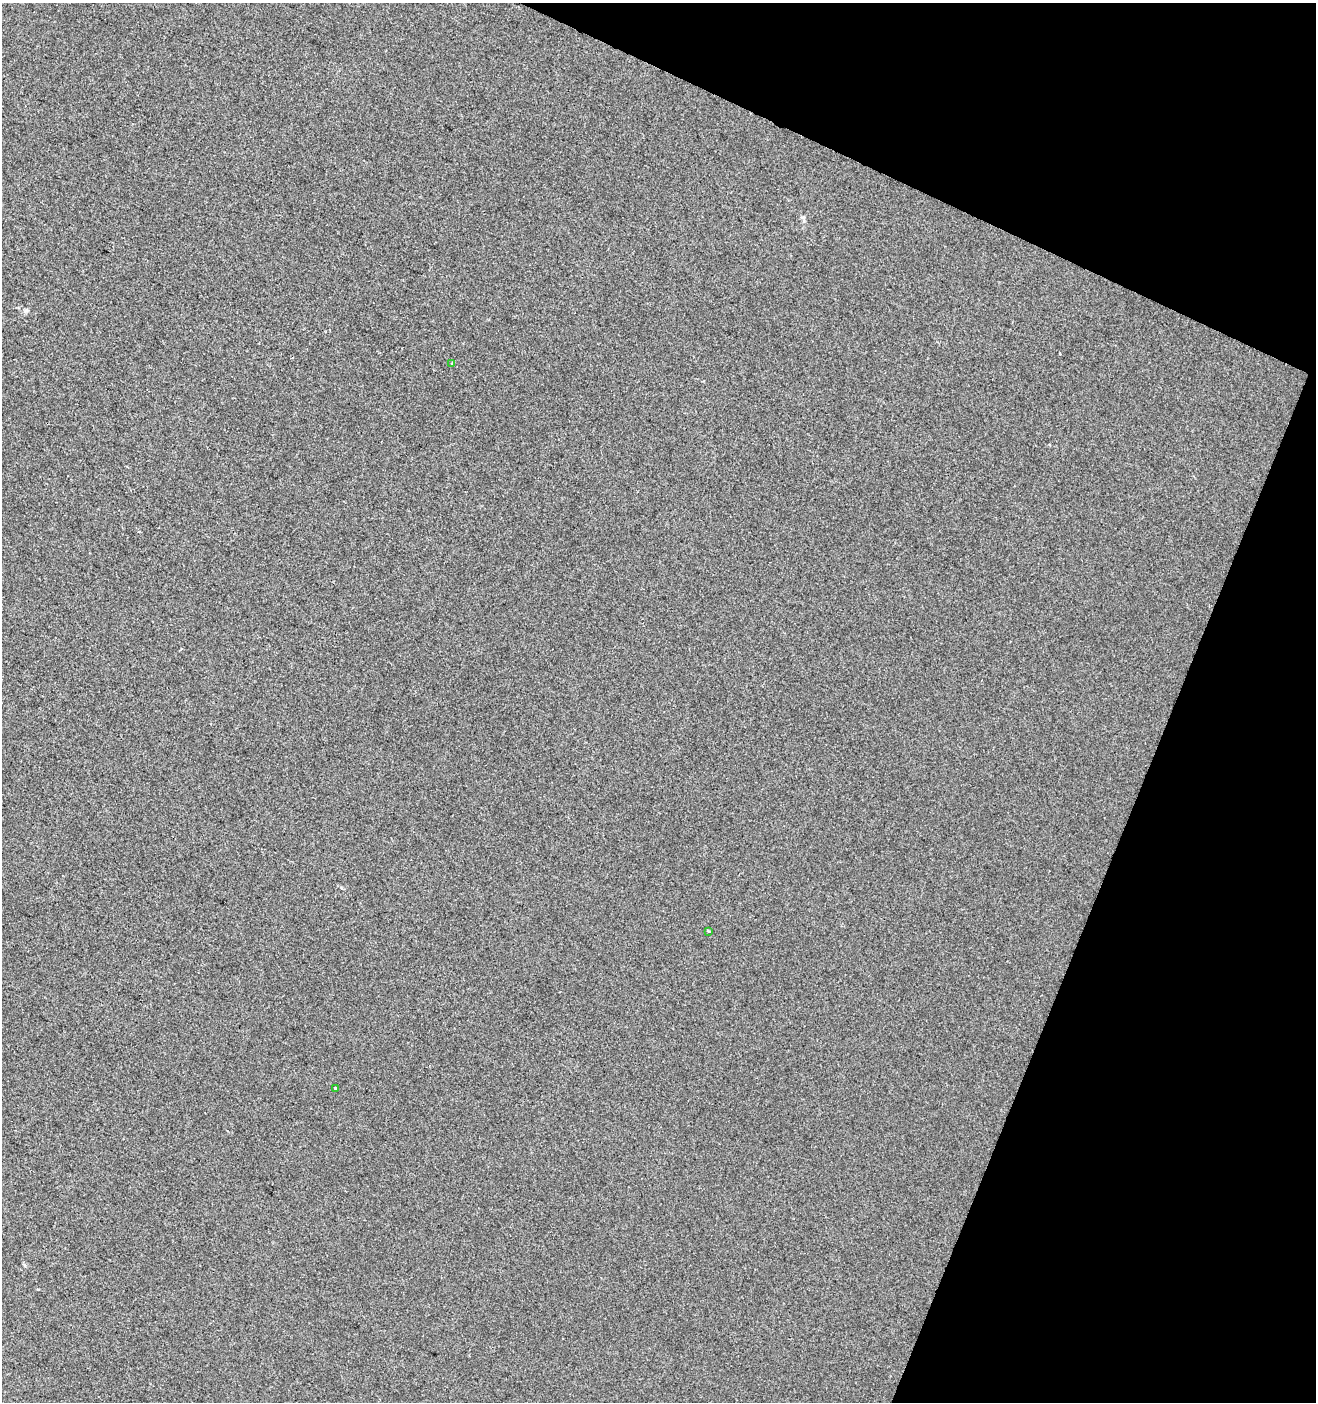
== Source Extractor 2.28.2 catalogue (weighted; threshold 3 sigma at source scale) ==
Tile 8 of 4 x 4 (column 4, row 2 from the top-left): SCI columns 4214-5527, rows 2803-4202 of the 5735 x 5610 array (HDU 1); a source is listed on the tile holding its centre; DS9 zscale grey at full resolution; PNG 1318 x 1404 px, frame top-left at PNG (2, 3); each listed source drawn as its Kron ellipse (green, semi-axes under 4 px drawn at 4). Shown black and unused: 20% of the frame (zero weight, under 2 of 3 exposures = <1% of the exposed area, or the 3 px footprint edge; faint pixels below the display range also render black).
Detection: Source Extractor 2.28.2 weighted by HDU 2 'WHT'; one run over the whole footprint, this tile lists its part. Background -2.92e-04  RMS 0.0055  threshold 0.025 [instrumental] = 3 sigma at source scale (4.5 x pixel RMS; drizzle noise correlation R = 1.50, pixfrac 1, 0.0396/0.0396 arcsec/px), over >= 5 px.
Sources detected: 4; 1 cosmic-ray / hot-pixel residue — neither listed nor drawn; the other 3 listed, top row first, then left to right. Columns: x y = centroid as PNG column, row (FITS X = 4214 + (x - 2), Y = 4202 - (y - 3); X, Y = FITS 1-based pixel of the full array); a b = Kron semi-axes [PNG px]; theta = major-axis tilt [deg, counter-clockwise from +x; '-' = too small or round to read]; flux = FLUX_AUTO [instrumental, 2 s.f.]
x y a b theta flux
452 364 3 3 - 0.75
708 931 3 3 - 1.2
336 1089 3 3 - 1.1